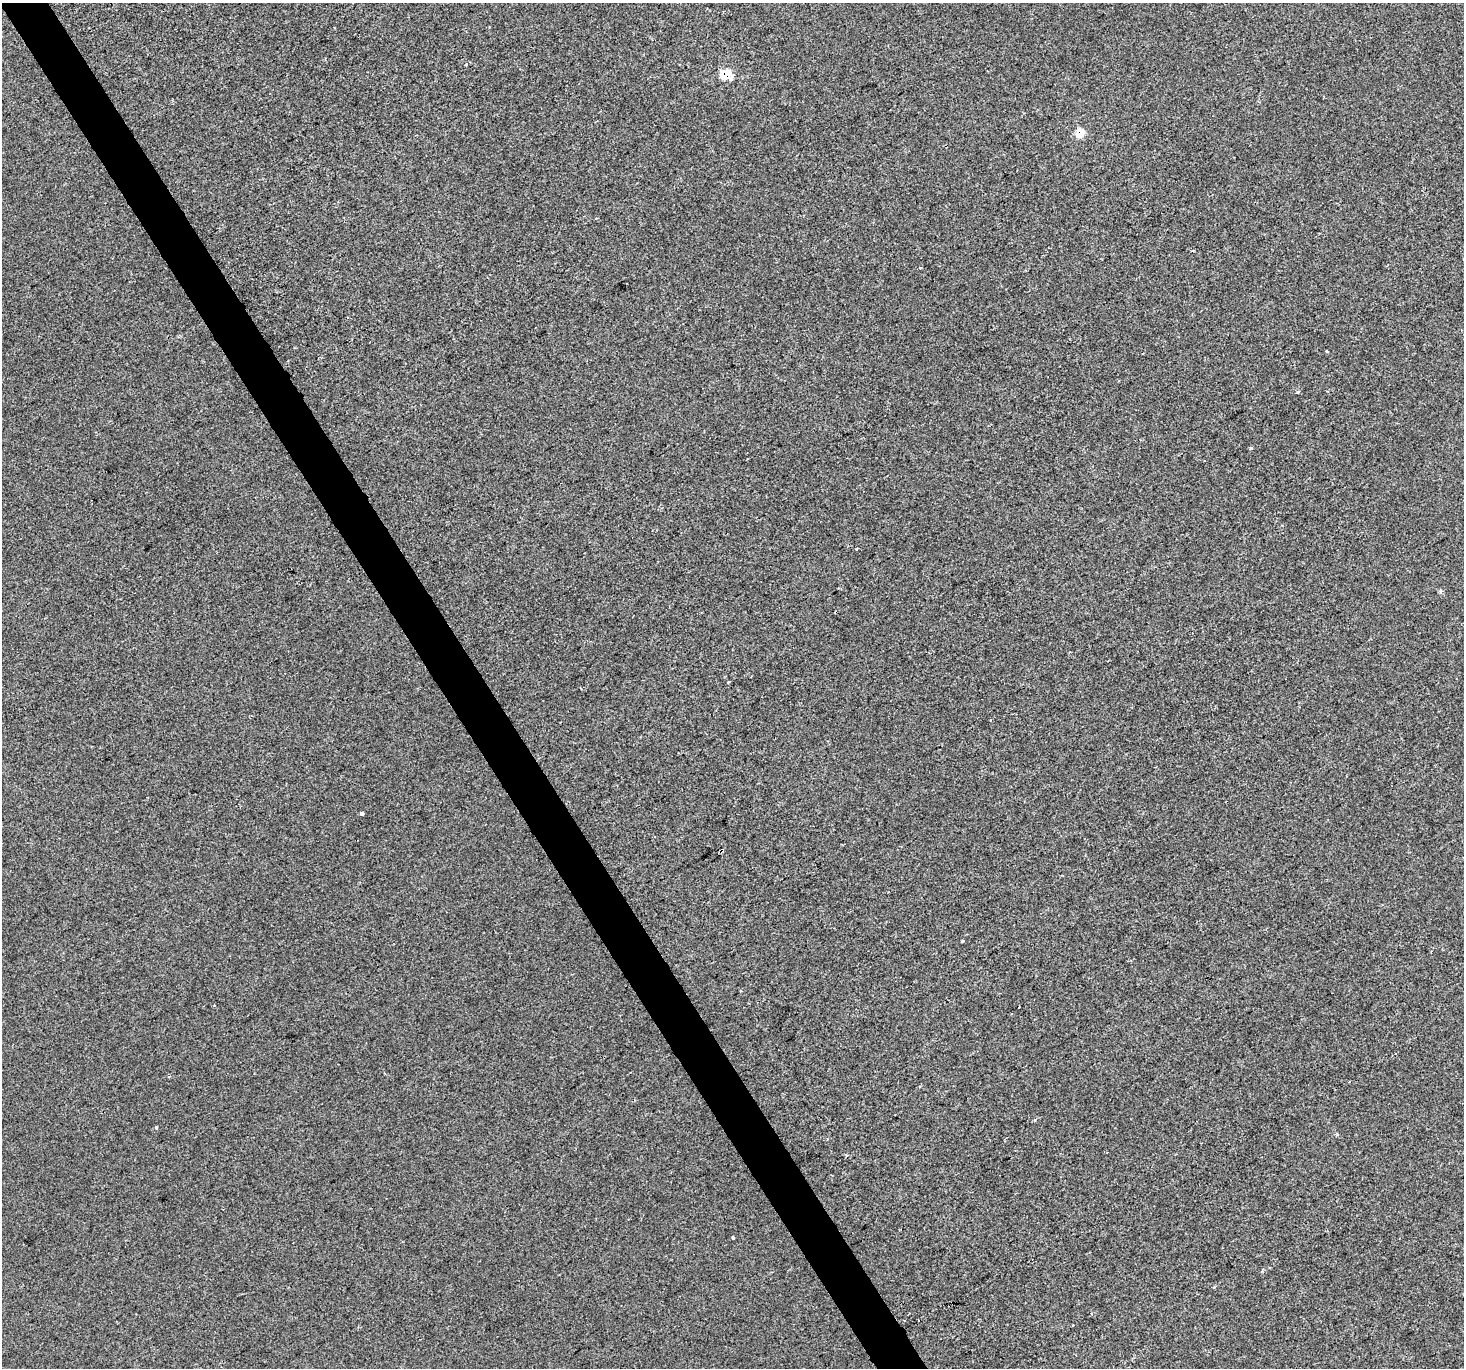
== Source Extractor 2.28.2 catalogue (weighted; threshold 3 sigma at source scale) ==
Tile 11 of 4 x 4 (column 3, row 3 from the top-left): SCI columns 2923-4384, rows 1477-2842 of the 5847 x 5747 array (HDU 1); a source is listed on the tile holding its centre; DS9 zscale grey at full resolution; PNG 1466 x 1370 px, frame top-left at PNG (2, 3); no overlay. Shown black and unused: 3% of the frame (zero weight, under 2 of 3 exposures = <1% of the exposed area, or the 3 px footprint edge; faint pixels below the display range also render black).
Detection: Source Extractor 2.28.2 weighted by HDU 2 'WHT'; one run over the whole footprint, this tile lists its part. Background -5.57e-04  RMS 0.0045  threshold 0.0202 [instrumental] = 3 sigma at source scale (4.5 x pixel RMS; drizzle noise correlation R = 1.50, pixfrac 1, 0.0396/0.0396 arcsec/px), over >= 5 px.
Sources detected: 17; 3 cosmic-ray / hot-pixel residue — not listed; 1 inside a brighter listed object's ellipse — not listed separately; the other 13 listed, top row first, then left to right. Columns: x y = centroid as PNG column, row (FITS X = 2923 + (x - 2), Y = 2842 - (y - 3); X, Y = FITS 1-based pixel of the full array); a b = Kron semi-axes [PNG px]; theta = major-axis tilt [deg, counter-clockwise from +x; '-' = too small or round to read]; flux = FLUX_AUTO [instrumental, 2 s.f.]
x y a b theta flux
726 75 8 7 - 12
1080 133 8 6 57 6.5
1327 351 3 3 - 0.88
1298 392 3 3 - 0.76
1251 448 3 3 - 1.1
362 814 4 4 - 1.1
721 850 4 3 - 2.9
962 941 4 3 - 2.6
214 1005 4 2 - 0.32
1035 1120 5 4 - 0.64
156 1128 3 3 - 1.6
733 1237 3 3 - 0.76
1214 1287 3 3 - 0.99
Overlapping masked pixels (flux is a lower limit): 3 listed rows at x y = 726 75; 1080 133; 721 850